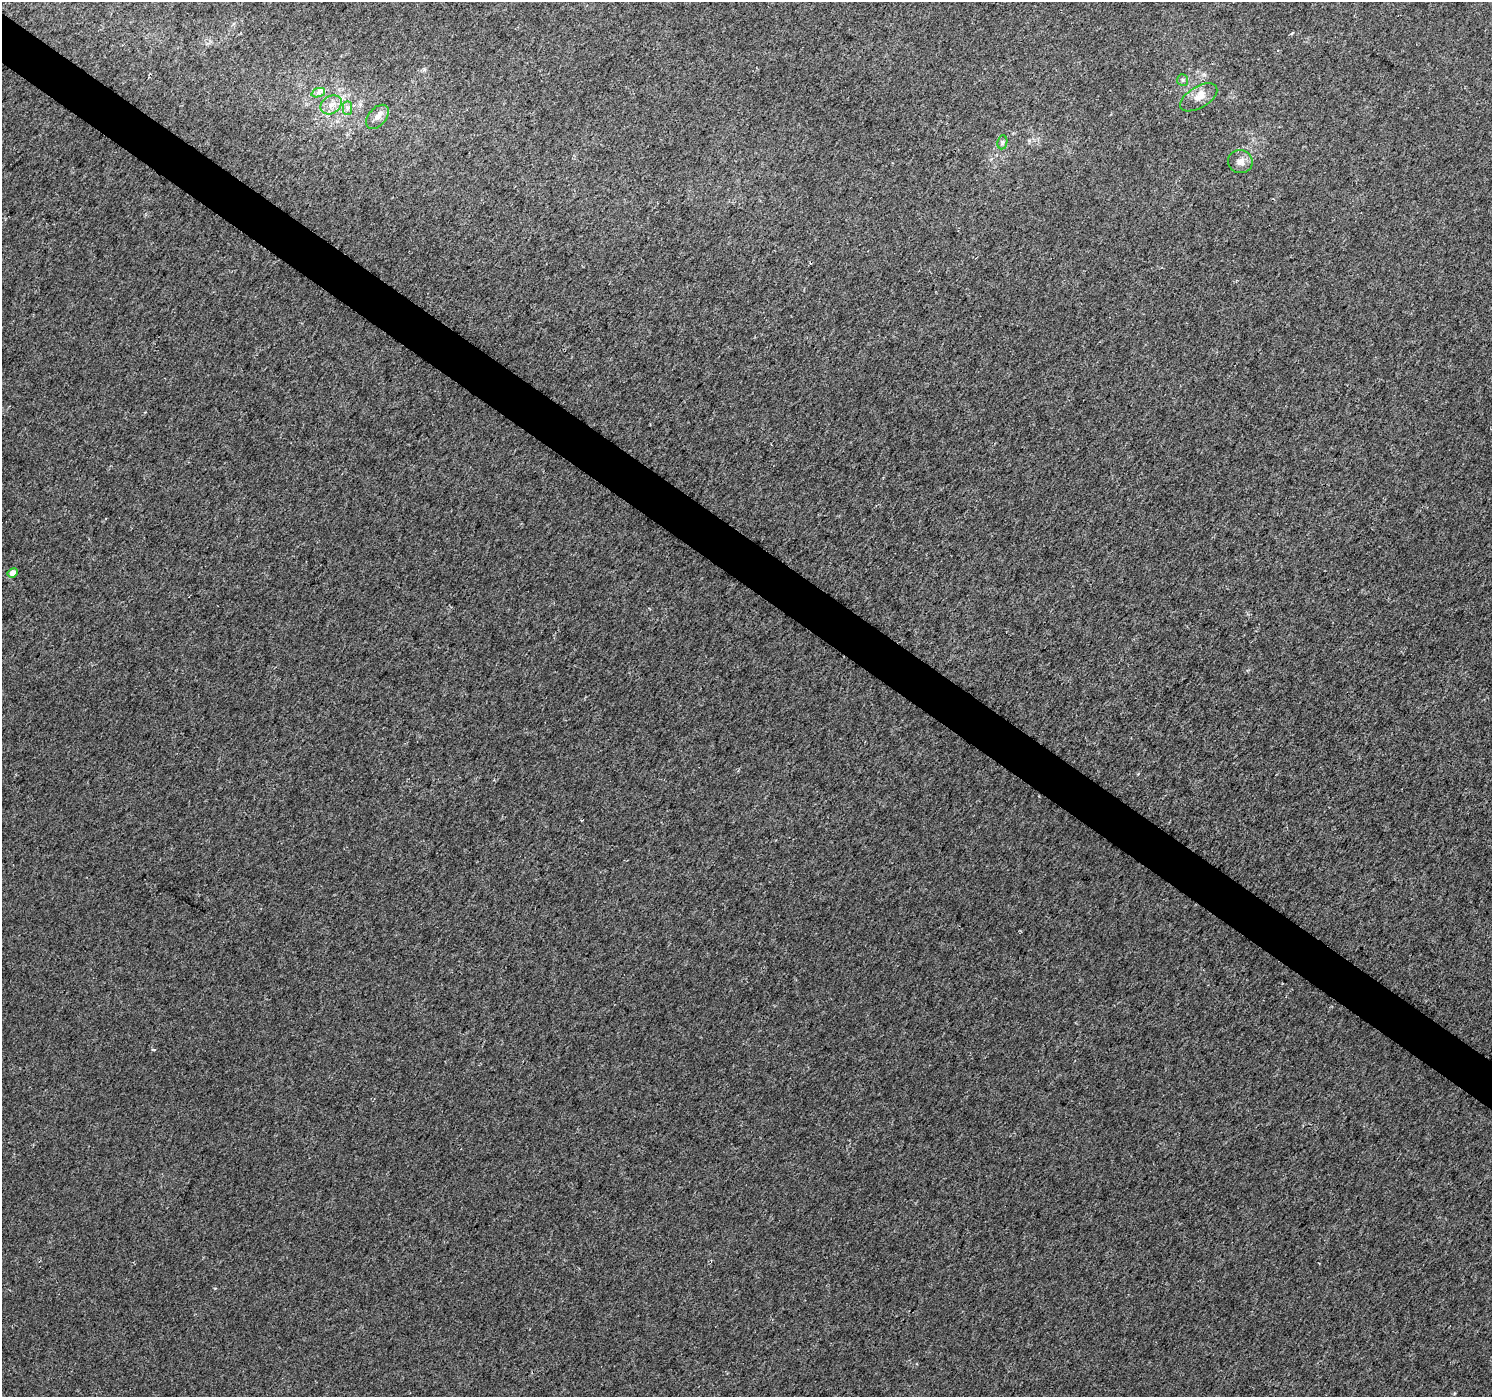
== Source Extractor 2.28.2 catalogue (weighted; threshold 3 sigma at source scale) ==
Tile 11 of 4 x 4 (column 3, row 3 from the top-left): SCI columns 2988-4477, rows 1645-3039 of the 5973 x 6013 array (HDU 1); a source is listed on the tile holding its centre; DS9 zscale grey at full resolution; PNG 1494 x 1399 px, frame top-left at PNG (2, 2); each listed source drawn as its Kron ellipse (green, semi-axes under 4 px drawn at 4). Shown black and unused: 3% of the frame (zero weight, under 2 of 3 exposures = <1% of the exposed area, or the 3 px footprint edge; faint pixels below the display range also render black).
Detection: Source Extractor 2.28.2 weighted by HDU 2 'WHT'; one run over the whole footprint, this tile lists its part. Background 0.011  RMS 0.01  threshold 0.0457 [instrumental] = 3 sigma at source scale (4.5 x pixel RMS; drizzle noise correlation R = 1.50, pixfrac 1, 0.0396/0.0396 arcsec/px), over >= 5 px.
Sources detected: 11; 2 inside a brighter listed object's ellipse — not listed separately; the other 9 listed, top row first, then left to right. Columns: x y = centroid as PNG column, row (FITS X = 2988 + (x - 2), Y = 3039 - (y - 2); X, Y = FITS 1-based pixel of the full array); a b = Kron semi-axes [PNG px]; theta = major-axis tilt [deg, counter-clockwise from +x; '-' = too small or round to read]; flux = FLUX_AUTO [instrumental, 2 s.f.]
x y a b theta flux
1183 80 6 5 - 1.8
318 93 7 4 19 2.5
1199 97 21 10 31 11
331 105 11 8 34 8.1
348 108 7 4 90 2.4
377 117 14 8 49 7.2
1002 142 7 5 81 2
1240 161 12 11 - 7.7
13 573 5 4 - 10